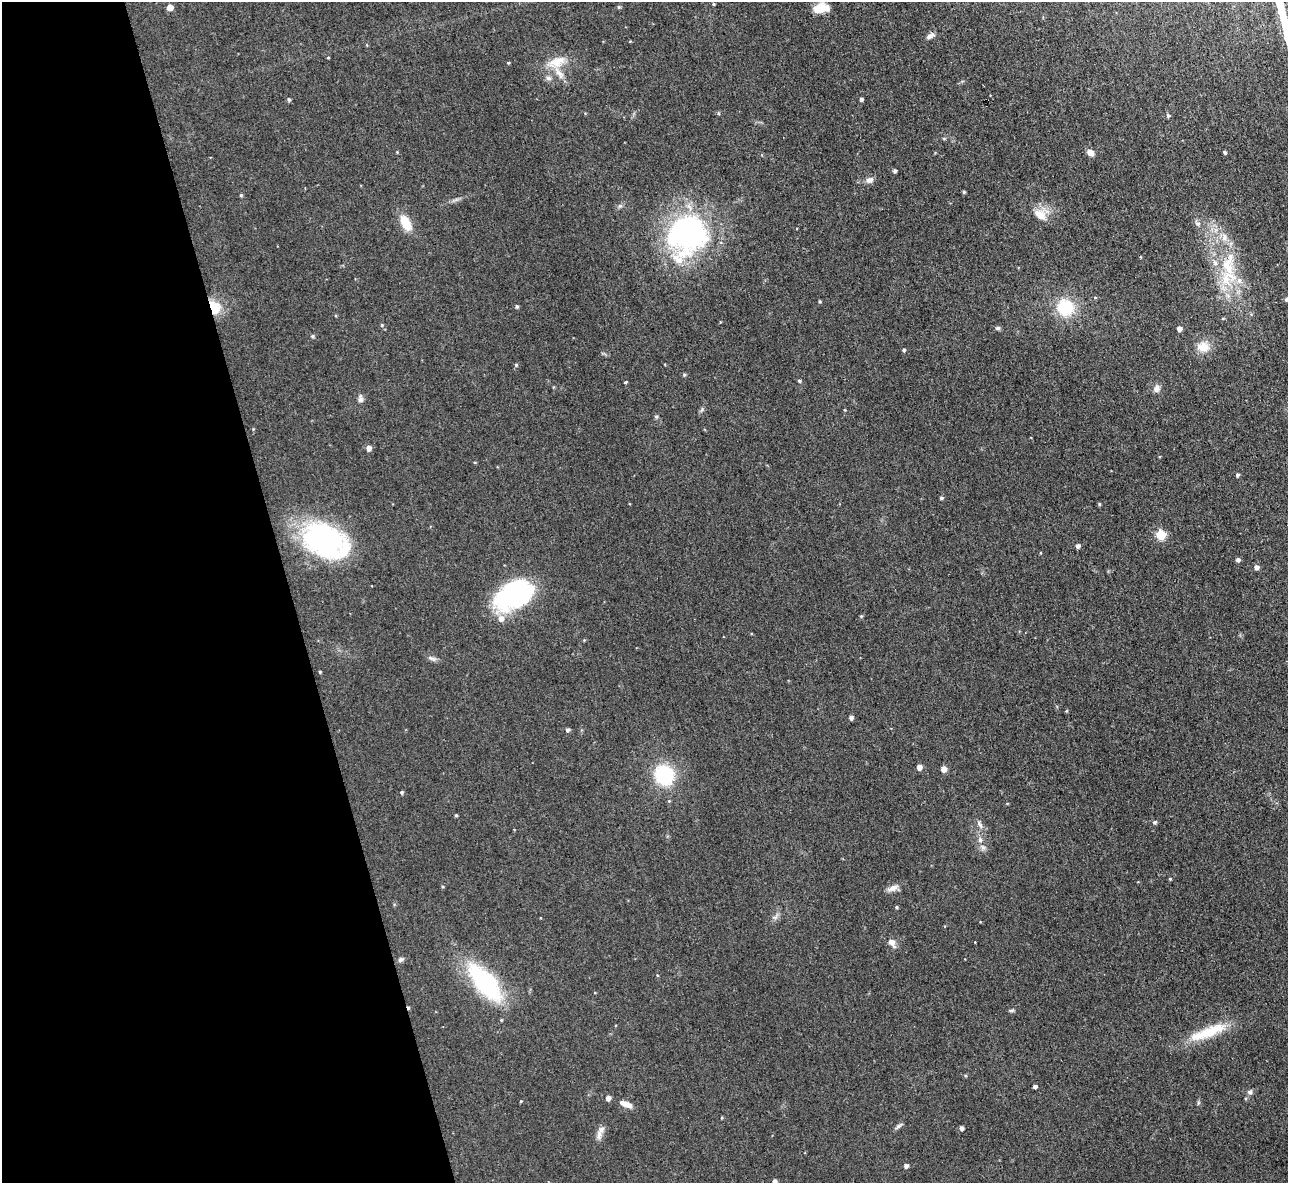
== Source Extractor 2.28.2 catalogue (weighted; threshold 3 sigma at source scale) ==
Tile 5 of 4 x 4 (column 1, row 2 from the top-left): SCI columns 1-1286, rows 2504-3684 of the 5145 x 5129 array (HDU 1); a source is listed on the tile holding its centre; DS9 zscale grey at full resolution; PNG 1290 x 1185 px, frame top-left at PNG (2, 2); no overlay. Shown black and unused: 22% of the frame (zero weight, under 3 of 4 exposures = <1% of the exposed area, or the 3 px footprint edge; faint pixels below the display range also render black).
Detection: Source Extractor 2.28.2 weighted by HDU 2 'WHT'; one run over the whole footprint, this tile lists its part. Background 0.0486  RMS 0.0073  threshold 0.033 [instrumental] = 3 sigma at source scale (4.5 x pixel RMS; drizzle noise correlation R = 1.50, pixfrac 1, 0.05/0.05 arcsec/px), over >= 5 px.
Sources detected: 99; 1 cosmic-ray / hot-pixel residue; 1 long thin detection or spike segment (spike, bleed or trail) — not listed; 6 inside a brighter listed object's ellipse — not listed separately; the other 91 listed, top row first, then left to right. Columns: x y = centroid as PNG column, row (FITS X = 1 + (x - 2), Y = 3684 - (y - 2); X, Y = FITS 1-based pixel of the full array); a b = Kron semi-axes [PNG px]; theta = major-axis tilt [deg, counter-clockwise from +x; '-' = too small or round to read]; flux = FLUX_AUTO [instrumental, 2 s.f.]
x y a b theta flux
714 4 4 3 - 0.74
170 7 5 5 - 7.9
619 7 5 4 - 0.92
819 8 17 12 29 9.6
930 36 12 6 33 2.7
1287 37 9 8 - 7.9
328 58 4 2 - 0.51
508 63 4 3 - 0.74
555 63 21 14 -13 12
548 78 8 6 -16 2.1
861 99 4 3 - 1.5
289 100 5 4 - 1.3
1168 115 5 5 - 1.6
1090 152 9 7 -37 3.9
1225 152 4 3 - 1.2
895 171 4 3 - 1.6
869 180 11 7 19 3.5
964 192 4 4 - 0.94
241 195 4 4 - 0.86
1040 215 21 12 -37 9.8
405 222 16 8 -61 16
1198 223 8 4 -8 1.6
687 235 46 42 51 150
1224 237 11 7 75 4.2
1228 278 28 22 44 29
1095 298 5 3 - 0.71
1287 299 5 5 - 1.4
820 301 4 3 - 0.87
517 306 5 4 - 1.1
213 307 10 8 -48 23
1065 307 15 14 - 35
1223 318 5 3 - 0.72
382 325 5 4 - 0.85
998 328 7 5 3 1.4
1179 329 4 4 - 3.5
312 336 6 4 -90 0.89
1203 347 16 12 2 9.6
904 350 4 4 - 1.2
516 365 4 4 - 1
684 375 4 4 - 1.1
799 381 4 3 - 1.1
625 382 3 3 - 0.72
1156 389 10 8 72 3
360 399 12 6 88 2.5
656 417 5 4 - 1.3
369 448 5 5 - 4.4
1237 475 4 4 - 1.5
941 498 4 4 - 1.1
1099 504 4 4 - 0.88
1161 535 5 5 - 37
324 540 41 27 -27 150
1078 546 4 4 - 2.6
1238 559 5 4 - 1.8
1256 567 5 4 - 3.2
515 595 39 24 29 110
861 616 5 4 - 0.82
432 658 11 4 -19 2.2
320 672 3 3 - 0.66
1066 711 5 3 - 0.62
851 718 5 4 - 2.1
567 730 4 4 - 1.6
919 767 5 5 - 4
944 769 5 5 - 5.7
664 775 16 14 -59 54
402 792 4 4 - 1.2
669 801 4 4 - 0.65
456 815 3 3 - 0.92
1155 822 5 5 - 1.5
979 824 12 5 -58 2.6
980 840 8 6 -75 2.5
1170 879 4 3 - 0.72
893 888 16 7 22 4.2
896 907 4 4 - 0.91
775 917 8 6 42 2.2
892 943 13 8 -58 4.2
400 960 8 6 44 1.7
485 982 39 17 -50 92
1011 1010 7 4 8 1.2
1208 1032 55 12 22 26
965 1076 4 4 - 0.82
1035 1086 4 3 - 2
1250 1092 7 6 - 2
608 1098 4 4 - 3.6
521 1101 4 3 - 0.62
1198 1103 6 4 72 0.94
626 1104 17 6 -20 5.9
899 1126 10 4 37 1.8
961 1128 4 4 - 2.6
599 1135 14 7 82 4.2
906 1166 4 4 - 2.8
775 1181 4 4 - 2.1
Overlapping masked pixels (flux is a lower limit): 1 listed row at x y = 213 307
Isophote crosses this tile's border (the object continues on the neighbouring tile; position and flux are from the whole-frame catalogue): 3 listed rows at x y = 1287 37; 1287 299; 775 1181